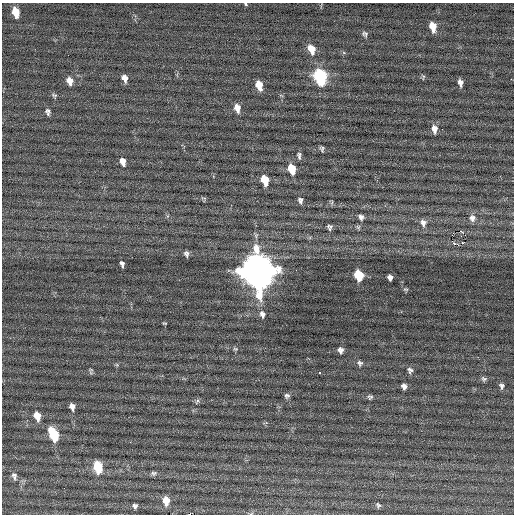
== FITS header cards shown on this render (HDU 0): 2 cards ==
NAXIS1  =                  512 / Axis length
NAXIS2  =                  512 / Axis length

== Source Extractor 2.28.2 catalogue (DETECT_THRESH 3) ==
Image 512 x 512 px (HDU 0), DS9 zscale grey, 1 PNG px = 1 image px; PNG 516 x 516 px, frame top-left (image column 1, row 512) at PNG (2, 3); no overlay
Background 0.0892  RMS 0.71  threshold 2.14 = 3 sigma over >= 5 px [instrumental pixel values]
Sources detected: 66; all 66 listed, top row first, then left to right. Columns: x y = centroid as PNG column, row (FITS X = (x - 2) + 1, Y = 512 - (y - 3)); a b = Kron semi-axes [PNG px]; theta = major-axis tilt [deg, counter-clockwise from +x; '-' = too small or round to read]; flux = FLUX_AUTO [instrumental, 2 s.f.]
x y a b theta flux
245 4 4 3 - 61
16 12 9 6 -76 910
433 27 9 6 -78 760
365 34 7 7 - 130
311 49 11 7 -68 660
320 77 10 7 -73 6500
423 77 7 4 -80 65
125 78 8 6 -73 270
511 79 2 2 - 150
70 81 9 7 -72 410
460 83 7 5 -79 230
259 85 9 6 -75 690
54 95 9 5 -27 99
237 108 10 6 -77 410
48 112 8 5 -75 150
434 129 10 7 -82 350
442 129 2 2 - 51
322 149 8 5 -80 100
299 156 9 5 -87 140
123 162 9 7 -74 350
292 169 9 6 -75 1100
265 180 9 6 -75 1100
204 198 8 3 -12 80
300 200 8 7 - 150
332 203 8 3 84 68
361 217 8 7 - 170
472 218 10 9 - 310
423 223 11 9 -74 310
330 227 7 6 - 130
460 231 3 2 - 2000
453 233 4 2 - 100
465 235 3 2 - 460
461 236 2 2 - 27
457 245 6 3 -21 570
186 254 7 6 - 150
122 264 6 4 -76 150
257 271 14 12 -75 98000
359 275 8 6 -77 2000
390 277 5 5 - 180
405 289 8 5 -6 75
262 314 10 7 -78 220
164 323 5 3 - 48
235 349 7 5 -20 85
340 350 7 6 - 200
360 363 8 7 - 140
117 365 6 4 -72 60
410 370 9 8 - 170
319 372 3 2 - 72
91 373 7 6 - 85
484 379 8 6 -32 110
404 386 6 6 - 210
502 386 9 7 -76 160
287 396 7 7 - 130
370 397 7 6 - 100
197 401 8 5 43 110
72 407 8 6 -73 280
37 416 9 6 -75 690
54 434 11 6 -67 2400
98 467 9 6 -81 2100
153 473 9 6 -1 110
14 475 8 6 -10 120
14 478 8 6 -56 140
64 488 2 2 - 21
166 501 8 6 -86 610
378 505 6 5 - 95
135 506 5 4 - 120
At the frame edge (FLAGS 8, measured only in part): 1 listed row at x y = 245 4